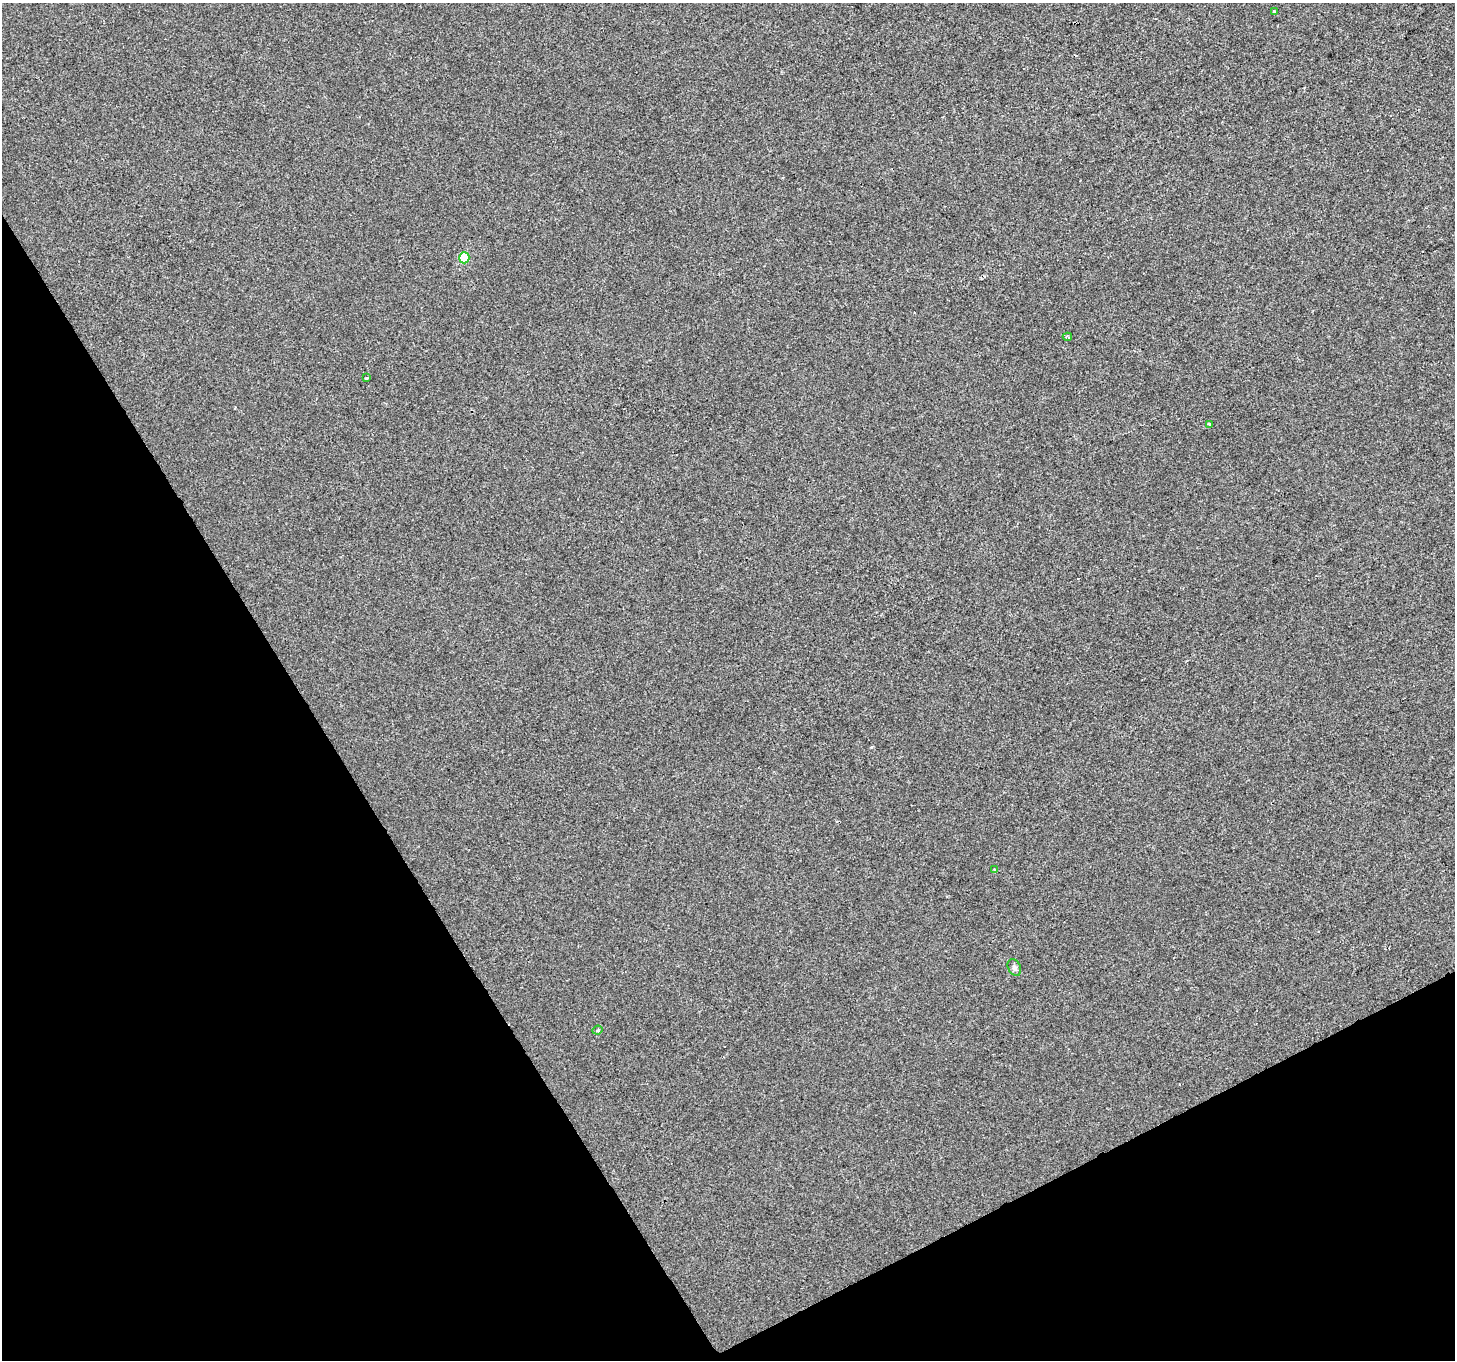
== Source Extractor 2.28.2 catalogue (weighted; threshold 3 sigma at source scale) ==
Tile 14 of 4 x 4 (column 2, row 4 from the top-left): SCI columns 1457-2909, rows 168-1525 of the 5816 x 5708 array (HDU 1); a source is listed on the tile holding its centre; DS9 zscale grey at full resolution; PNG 1457 x 1362 px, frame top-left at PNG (2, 3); each listed source drawn as its Kron ellipse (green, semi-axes under 4 px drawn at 4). Shown black and unused: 28% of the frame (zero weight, under 2 of 3 exposures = <1% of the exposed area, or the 3 px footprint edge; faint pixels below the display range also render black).
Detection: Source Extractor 2.28.2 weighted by HDU 2 'WHT'; one run over the whole footprint, this tile lists its part. Background 4.91e-04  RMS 0.0045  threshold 0.0201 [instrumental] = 3 sigma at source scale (4.5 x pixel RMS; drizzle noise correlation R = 1.50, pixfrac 1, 0.0396/0.0396 arcsec/px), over >= 5 px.
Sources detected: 8; all 8 listed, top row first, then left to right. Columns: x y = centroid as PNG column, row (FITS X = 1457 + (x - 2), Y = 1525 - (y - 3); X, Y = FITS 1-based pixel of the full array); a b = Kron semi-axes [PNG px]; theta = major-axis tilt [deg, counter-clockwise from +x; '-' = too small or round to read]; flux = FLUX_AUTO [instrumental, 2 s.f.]
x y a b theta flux
1275 12 3 3 - 1.6
464 258 5 5 - 17
1067 337 4 3 - 0.86
367 378 3 2 - 0.43
1210 424 3 3 - 1.9
995 870 4 3 - 0.61
1014 967 9 6 -62 1.2
597 1030 5 3 - 0.64